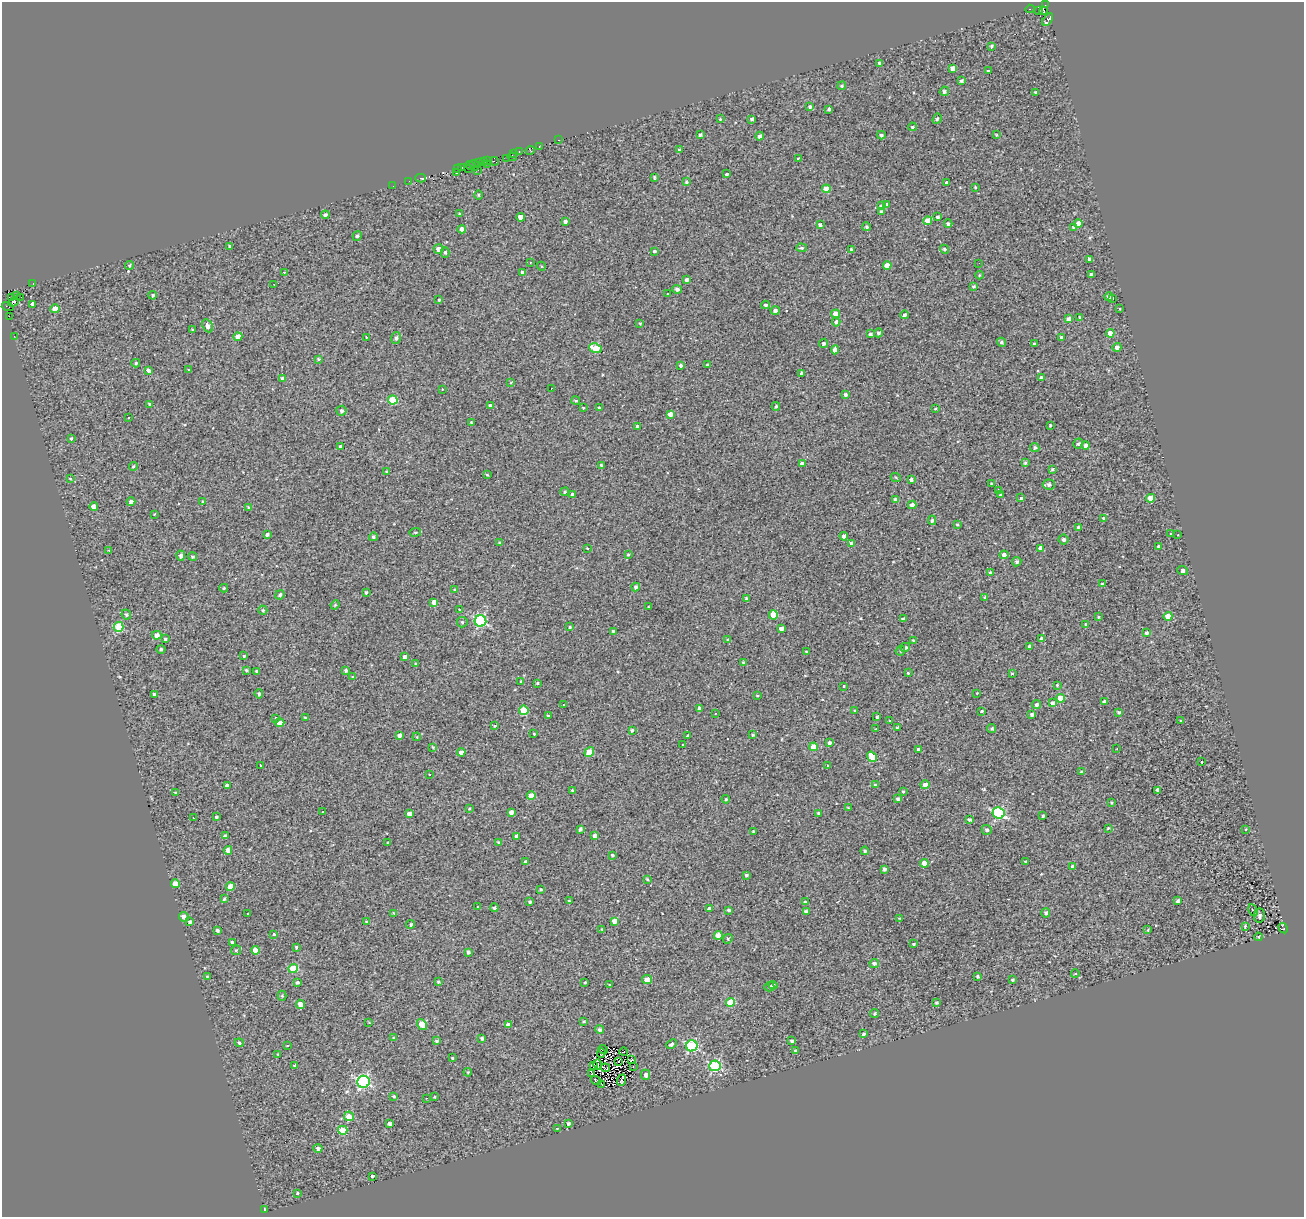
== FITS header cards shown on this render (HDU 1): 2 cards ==
NAXIS1  =                 1302
NAXIS2  =                 1215

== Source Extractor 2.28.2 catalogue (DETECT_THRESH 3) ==
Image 1302 x 1215 px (HDU 1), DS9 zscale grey, 1 PNG px = 1 image px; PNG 1306 x 1219 px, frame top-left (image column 1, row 1215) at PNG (2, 2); each listed source drawn as its Kron ellipse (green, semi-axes under 4 px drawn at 4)
Background 0.253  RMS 1.4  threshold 4.1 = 3 sigma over >= 5 px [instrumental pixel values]
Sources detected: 457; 3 with non-positive FLUX_AUTO (blend fragments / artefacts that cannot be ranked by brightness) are neither listed nor drawn; the other 454 listed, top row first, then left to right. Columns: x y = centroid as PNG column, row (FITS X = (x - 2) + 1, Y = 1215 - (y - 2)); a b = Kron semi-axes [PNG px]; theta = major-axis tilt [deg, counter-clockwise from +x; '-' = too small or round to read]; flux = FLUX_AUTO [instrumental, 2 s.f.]
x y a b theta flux
1045 5 3 2 - 300
1030 9 4 2 - 750
1039 11 3 2 - 1300
1044 11 4 3 - 3800
1048 19 7 4 56 700
992 46 4 3 - 150
879 63 3 3 - 200
952 68 4 4 - 440
988 71 3 3 - 140
961 81 4 3 - 150
842 86 4 4 - 120
944 91 5 4 - 220
1035 92 3 3 - 140
810 107 4 4 - 210
829 109 3 3 - 170
720 119 3 3 - 81
752 119 4 3 - 210
937 119 5 4 - 150
912 127 4 3 - 150
700 134 3 3 - 210
881 135 4 3 - 160
996 135 3 2 - 110
760 136 4 4 - 320
559 140 3 2 - 230
539 146 3 2 - 400
530 150 4 3 - 50
680 150 3 3 - 230
519 152 3 2 - 86
514 153 3 2 - 93
512 157 5 3 - 290
507 158 2 2 - 180
798 158 3 2 - 78
487 160 3 3 - 84
483 161 4 3 - 78
494 161 5 3 - 580
478 162 4 2 - 260
488 164 2 2 - 120
474 165 5 2 - 480
470 166 5 3 - 160
462 167 3 2 - 120
457 168 3 2 - 180
469 169 2 2 - 210
478 170 2 2 - 160
457 173 3 2 - 210
727 174 3 3 - 1200
654 177 3 3 - 110
421 178 5 3 - 790
409 181 2 2 - 18
686 182 4 3 - 130
946 182 3 3 - 400
393 186 2 2 - 140
975 187 3 3 - 78
826 189 4 4 - 1500
479 195 5 3 - 96
887 204 4 4 - 140
881 206 3 3 - 160
881 212 3 3 - 280
460 214 3 3 - 130
325 215 4 3 - 220
521 217 4 4 - 840
938 217 4 4 - 160
565 221 3 3 - 250
928 221 4 4 - 990
948 224 4 4 - 210
1078 224 4 4 - 650
820 225 4 4 - 250
867 227 4 4 - 160
1074 228 3 3 - 200
462 229 4 4 - 530
357 236 5 4 - 190
230 246 4 3 - 160
801 248 5 3 - 150
439 249 5 4 - 570
852 249 3 3 - 190
944 249 5 4 - 150
654 251 3 3 - 1000
445 252 5 4 - 150
1089 259 3 3 - 210
530 262 2 2 - 60
979 263 2 2 - 35
130 265 4 4 - 130
887 265 4 4 - 780
541 266 4 3 - 70
284 272 3 2 - 110
522 272 3 3 - 180
1091 274 3 3 - 190
979 275 4 3 - 59
687 280 4 3 - 270
33 284 3 2 - 130
274 284 2 2 - 46
973 286 4 3 - 140
677 289 5 4 - 270
668 293 3 3 - 160
17 295 3 2 - 180
153 295 4 4 - 170
21 297 3 2 - 150
1109 297 4 3 - 230
11 298 3 3 - 380
1113 298 3 3 - 130
439 300 3 3 - 110
13 302 6 4 21 3600
32 304 4 3 - 230
766 305 4 3 - 170
8 306 6 3 -17 380
55 309 4 4 - 960
1120 309 4 2 - 66
775 310 4 4 - 240
835 314 4 4 - 860
904 315 4 4 - 250
9 316 3 2 - 220
1080 318 4 4 - 190
1069 319 4 4 - 620
836 322 4 4 - 230
640 323 4 3 - 80
207 326 7 5 -63 540
192 330 4 4 - 110
878 333 4 4 - 180
1110 333 4 4 - 1100
871 334 3 3 - 180
14 336 3 2 - 68
238 337 4 4 - 970
366 337 3 2 - 260
1061 337 3 3 - 120
396 338 6 5 - 180
1001 342 5 4 - 190
823 343 5 4 - 200
1034 344 3 3 - 180
1117 347 4 4 - 360
596 348 6 4 -20 2900
835 350 4 4 - 640
318 359 3 3 - 120
136 363 4 4 - 120
681 365 3 3 - 220
707 365 3 3 - 190
149 370 4 3 - 250
188 370 3 3 - 170
802 373 4 4 - 290
282 378 4 3 - 170
1041 378 4 4 - 190
511 382 3 3 - 67
551 388 2 2 - 69
442 389 3 2 - 110
845 394 4 4 - 190
393 400 5 4 - 3400
576 400 4 4 - 140
150 404 3 3 - 170
491 406 4 4 - 300
776 406 4 3 - 130
583 408 3 3 - 130
599 408 3 3 - 100
935 409 3 2 - 86
341 411 5 5 - 210
670 414 4 4 - 550
129 418 2 2 - 65
471 422 3 3 - 72
1050 425 3 3 - 100
638 426 4 4 - 200
71 438 3 3 - 100
1078 444 5 4 - 160
1086 445 4 4 - 350
340 447 3 3 - 200
1035 448 5 4 - 180
1025 463 4 3 - 140
802 464 4 4 - 540
601 465 3 3 - 110
133 466 4 3 - 130
1052 469 3 3 - 130
387 472 3 3 - 100
487 475 3 2 - 97
70 478 3 2 - 67
896 478 5 3 - 88
911 480 4 3 - 220
991 483 2 2 - 67
1049 485 6 5 - 330
998 490 3 3 - 880
565 492 4 4 - 120
573 495 4 4 - 490
1000 495 3 3 - 89
1020 498 3 3 - 920
1150 498 4 4 - 980
896 500 4 4 - 480
131 502 4 4 - 390
202 502 3 3 - 110
912 505 4 4 - 460
94 507 4 4 - 730
248 507 4 3 - 98
154 514 2 2 - 68
1104 518 4 4 - 150
932 520 5 4 - 160
957 524 3 3 - 100
1078 527 4 4 - 200
415 532 6 3 8 94
267 534 4 3 - 220
1170 534 3 2 - 81
1178 535 3 3 - 320
844 536 4 4 - 400
373 537 4 4 - 180
1063 540 5 5 - 220
499 542 4 4 - 100
852 543 4 4 - 370
1158 546 3 3 - 110
587 548 3 3 - 580
1040 548 4 4 - 490
109 550 4 2 - 63
628 555 3 3 - 99
1004 555 4 4 - 480
181 556 5 4 - 320
193 557 4 4 - 140
1017 562 5 4 - 210
1183 570 5 4 - 340
990 573 3 3 - 150
1102 584 4 3 - 83
636 587 4 4 - 210
224 588 4 3 - 120
455 590 4 3 - 110
366 592 3 3 - 140
280 595 5 4 - 160
985 597 4 3 - 110
746 598 4 3 - 110
434 602 4 4 - 630
335 605 5 3 - 81
648 607 2 2 - 73
263 610 4 4 - 140
459 610 3 3 - 190
126 614 5 4 - 150
773 615 5 4 - 1500
1168 616 4 4 - 1500
1098 617 3 3 - 82
903 619 4 4 - 240
480 621 6 5 - 10000
462 622 5 5 - 140
1085 624 4 2 - 65
118 627 5 5 - 3100
570 627 3 2 - 89
781 629 4 4 - 470
613 631 3 3 - 130
1147 633 3 3 - 230
157 635 5 4 - 560
165 639 3 3 - 120
1042 639 4 4 - 480
728 640 4 3 - 180
913 640 3 2 - 70
1029 646 3 3 - 160
905 647 5 4 - 220
161 649 4 4 - 170
900 651 5 4 - 130
807 652 3 3 - 180
244 656 3 3 - 90
405 657 4 3 - 320
743 662 3 3 - 93
416 664 3 3 - 120
246 670 3 3 - 130
345 670 3 3 - 210
257 671 3 3 - 130
908 673 3 3 - 290
1012 674 3 3 - 380
353 677 3 2 - 67
521 681 3 2 - 91
537 683 3 3 - 100
1057 685 3 3 - 94
844 686 3 3 - 280
977 693 2 2 - 59
154 694 4 3 - 130
259 694 5 4 - 190
757 695 3 2 - 78
1060 698 4 4 - 1600
1104 702 4 4 - 330
1053 703 4 4 - 350
564 705 3 3 - 260
1037 705 4 4 - 210
700 709 4 3 - 250
524 710 5 4 - 3000
855 711 3 3 - 160
982 711 3 3 - 1000
1119 712 3 3 - 140
715 713 3 2 - 78
1032 714 3 3 - 220
548 716 4 3 - 120
877 717 3 3 - 170
276 718 3 3 - 280
306 718 3 3 - 170
890 721 4 2 - 69
1181 721 3 3 - 110
280 723 5 4 - 780
495 726 3 2 - 89
897 728 3 3 - 200
992 728 4 4 - 140
876 729 2 2 - 69
632 730 4 3 - 130
534 734 3 3 - 550
400 735 4 4 - 320
753 735 3 3 - 120
688 736 4 3 - 2000
417 737 4 3 - 75
830 743 4 3 - 240
682 745 3 3 - 160
433 747 4 4 - 110
814 747 4 4 - 1700
1117 749 3 2 - 98
919 750 4 3 - 420
461 752 4 4 - 480
589 752 5 4 - 1500
872 757 5 4 - 2000
1201 762 3 2 - 120
260 765 3 2 - 82
827 765 3 3 - 93
1082 772 3 3 - 160
429 774 3 3 - 230
875 785 4 3 - 100
925 785 4 4 - 670
227 786 4 4 - 720
572 790 4 4 - 77
1158 790 4 3 - 500
903 791 4 4 - 100
176 793 4 4 - 140
531 796 4 4 - 1300
726 799 4 4 - 100
898 799 4 3 - 200
1111 802 3 3 - 100
848 808 4 3 - 93
469 809 3 3 - 87
323 812 3 3 - 430
511 812 4 3 - 380
818 813 3 3 - 150
999 813 6 5 - 11000
409 814 4 4 - 800
1043 816 3 3 - 160
216 817 3 3 - 120
193 818 3 2 - 71
969 820 4 3 - 180
1108 828 3 3 - 79
580 829 4 3 - 210
1246 829 4 4 - 84
987 830 5 5 - 230
754 831 3 3 - 120
225 836 4 3 - 270
517 836 4 3 - 300
595 836 4 4 - 580
498 842 4 3 - 130
387 843 3 3 - 110
228 850 4 4 - 490
865 851 4 4 - 170
612 855 3 3 - 130
526 862 4 4 - 190
1025 862 3 3 - 130
924 863 4 4 - 1000
1073 867 4 4 - 580
885 869 4 3 - 250
746 875 3 3 - 140
647 879 3 3 - 120
175 884 4 4 - 900
230 887 4 4 - 1200
541 890 3 3 - 140
224 899 3 3 - 140
569 901 3 3 - 93
1178 901 4 3 - 280
530 902 3 3 - 170
805 902 3 3 - 110
478 907 3 3 - 170
494 908 4 4 - 180
709 908 3 3 - 4500
729 910 3 3 - 180
1253 910 6 3 -61 110
806 912 4 3 - 280
248 913 3 3 - 250
393 913 4 2 - 64
1046 913 5 4 - 210
1259 916 7 5 81 220
184 917 5 4 - 450
899 918 3 2 - 60
614 921 4 4 - 680
190 922 4 3 - 210
367 922 4 3 - 160
411 924 4 4 - 160
1245 926 3 3 - 97
1283 928 5 3 - 1100
602 929 3 3 - 69
217 930 3 3 - 160
1148 930 3 2 - 57
274 934 4 3 - 860
718 935 4 4 - 910
1258 937 4 3 - 79
728 939 5 4 - 140
232 942 4 3 - 150
914 944 3 2 - 120
296 947 4 3 - 110
236 950 5 5 - 110
255 950 4 4 - 1100
468 952 3 3 - 210
874 963 5 4 - 250
293 969 4 4 - 3000
1075 974 4 3 - 64
207 976 3 2 - 71
978 976 3 3 - 150
647 979 5 4 - 680
1012 980 3 3 - 140
297 982 4 3 - 180
438 982 3 3 - 140
585 982 3 2 - 110
610 984 3 3 - 430
773 985 4 4 - 210
769 987 5 4 - 180
282 996 5 4 - 130
730 1002 4 4 - 3000
937 1002 3 3 - 140
300 1004 4 4 - 600
875 1013 4 4 - 140
584 1021 3 3 - 110
369 1023 3 2 - 59
422 1024 6 4 -54 1600
508 1025 4 4 - 580
600 1029 4 4 - 230
863 1034 3 3 - 1400
393 1038 4 4 - 87
482 1038 3 3 - 170
436 1041 3 3 - 140
792 1041 3 3 - 190
239 1043 4 3 - 130
672 1044 6 3 43 320
287 1046 3 3 - 170
692 1046 6 5 - 9300
603 1050 5 3 - 110
796 1051 4 3 - 240
624 1052 4 2 - 58
601 1053 5 2 - 49
278 1054 3 3 - 68
452 1058 3 3 - 130
631 1060 3 2 - 81
619 1061 3 2 - 63
294 1065 3 2 - 100
593 1065 3 2 - 76
598 1065 5 2 - 95
633 1066 2 2 - 63
715 1066 5 5 - 9900
605 1068 5 2 - 89
468 1072 4 3 - 75
592 1073 3 2 - 51
646 1075 5 4 - 310
621 1080 6 2 69 55
596 1081 5 2 - 96
363 1082 6 6 - 15000
602 1085 3 2 - 47
394 1096 4 3 - 120
434 1097 3 2 - 81
426 1098 2 2 - 69
349 1116 5 4 - 740
568 1123 4 3 - 200
390 1124 4 4 - 370
557 1128 3 2 - 180
343 1130 4 4 - 2500
318 1148 4 4 - 270
372 1176 3 3 - 2100
297 1193 3 2 - 100
265 1209 3 3 - 180
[3 non-positive-flux detections neither listed nor drawn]